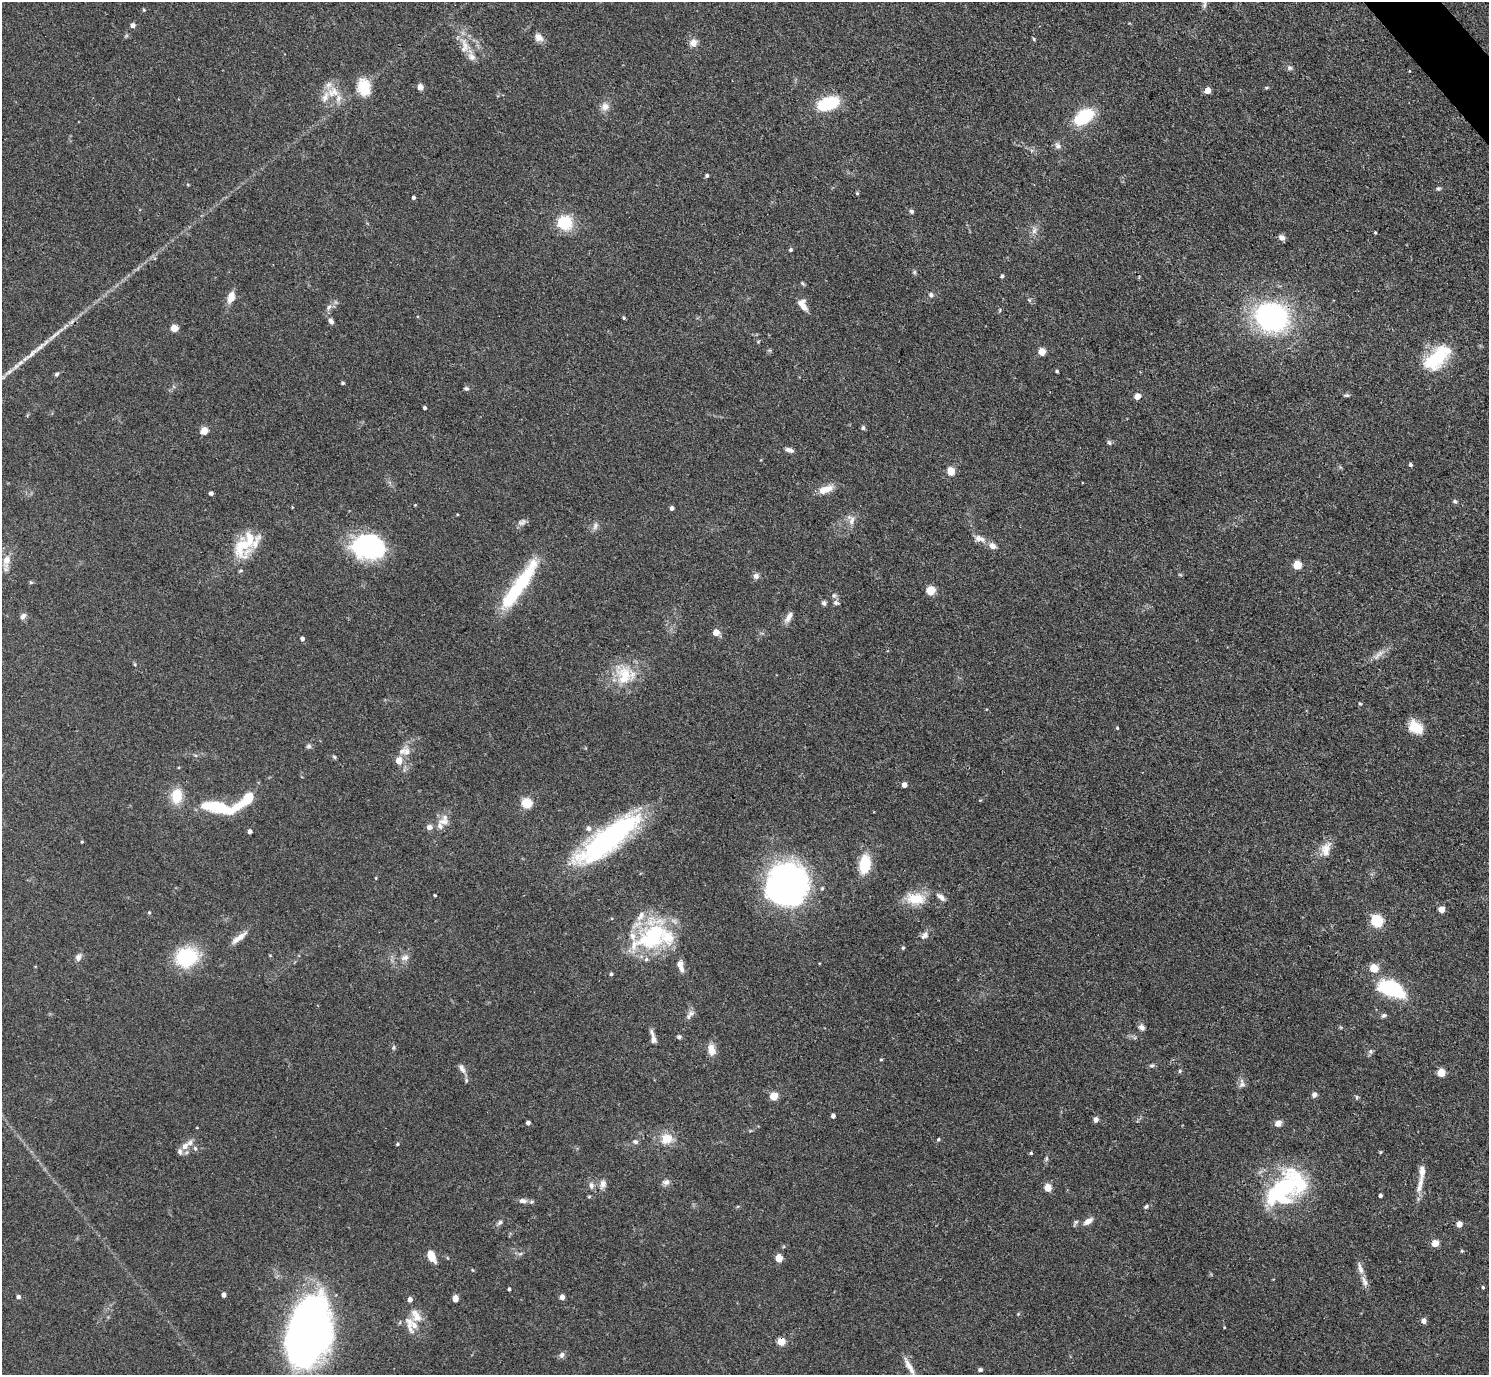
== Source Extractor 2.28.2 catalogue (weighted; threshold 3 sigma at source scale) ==
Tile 10 of 4 x 4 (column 2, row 3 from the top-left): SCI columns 1491-2977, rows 1673-3045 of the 5954 x 5950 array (HDU 1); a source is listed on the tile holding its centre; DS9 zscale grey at full resolution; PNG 1491 x 1377 px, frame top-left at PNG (2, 2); no overlay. Shown black and unused: <1% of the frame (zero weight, under 3 of 4 exposures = <1% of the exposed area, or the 3 px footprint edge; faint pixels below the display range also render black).
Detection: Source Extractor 2.28.2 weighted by HDU 2 'WHT'; one run over the whole footprint, this tile lists its part. Background 0.0816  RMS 0.0057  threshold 0.0256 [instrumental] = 3 sigma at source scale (4.5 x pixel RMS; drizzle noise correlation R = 1.50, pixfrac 1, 0.05/0.05 arcsec/px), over >= 5 px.
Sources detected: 217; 4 inside a brighter object's white glare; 1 long thin detection or spike segment (spike, bleed or trail) — not listed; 27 inside a brighter listed object's ellipse — not listed separately; the other 185 listed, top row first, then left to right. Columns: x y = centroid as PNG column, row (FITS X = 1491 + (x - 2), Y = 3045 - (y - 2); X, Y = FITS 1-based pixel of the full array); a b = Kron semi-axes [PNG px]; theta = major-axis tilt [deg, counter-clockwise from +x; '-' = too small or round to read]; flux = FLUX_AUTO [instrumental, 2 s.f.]
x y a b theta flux
1204 4 12 5 81 1.6
144 10 5 4 - 0.55
133 25 5 4 - 2.8
539 37 12 9 -37 3.5
1034 39 5 3 - 0.61
693 43 10 9 - 3.8
465 47 18 11 70 6.7
1290 68 7 6 - 1.4
364 87 21 15 -80 13
420 87 8 6 -81 2.4
1266 88 5 3 - 0.67
1208 90 5 4 - 8.1
333 92 18 15 14 9.7
828 103 17 9 18 40
605 107 11 10 - 4
1084 117 19 11 34 34
1058 146 9 7 -27 2.1
707 176 4 4 - 1.2
1438 189 6 5 - 1.1
857 193 5 4 - 0.7
413 197 3 3 - 1.4
911 211 6 5 - 1.1
565 223 11 10 - 26
1034 230 11 6 82 2.6
1375 233 4 3 - 0.6
1282 238 8 6 -37 2.3
791 250 4 4 - 1
914 272 6 5 - 0.87
1002 276 4 4 - 1.2
803 284 7 4 -45 0.82
931 295 7 6 - 1.4
231 297 15 8 71 5.4
803 305 14 8 -61 5.2
329 307 10 6 50 2.4
1271 317 26 23 -14 110
624 318 4 4 - 0.81
331 321 8 6 -58 2.1
174 328 5 5 - 13
1042 352 5 5 - 14
30 354 40 5 40 8.4
1436 358 31 17 45 34
1057 371 3 3 - 0.93
57 374 6 4 35 1.1
343 383 4 3 - 0.87
466 388 7 5 -10 1.1
1346 395 7 4 -2 0.96
1137 396 5 5 - 7.3
425 408 4 4 - 1
863 428 5 5 - 1.2
204 431 5 5 - 16
1109 443 7 5 -62 1
790 450 10 5 -17 2.4
1410 465 4 4 - 1.1
951 471 5 5 - 18
825 489 20 8 21 7.2
211 493 4 4 - 1.4
1455 501 6 5 - 1.1
292 507 4 3 - 0.42
672 508 4 4 - 1.9
851 520 16 9 -67 4
522 522 12 8 22 2.3
595 526 11 6 68 2.2
980 539 16 8 -16 4
243 544 36 19 60 19
368 547 34 24 -8 67
6 561 17 9 78 6.1
1297 565 5 5 - 21
756 576 8 7 - 2.2
31 582 5 4 - 0.68
517 588 66 13 55 45
931 591 5 5 - 24
834 595 6 6 - 1.3
824 603 6 5 - 1.3
836 603 8 6 -11 1.5
23 616 9 6 59 1.9
789 617 16 7 59 3.5
716 632 5 4 - 8.8
302 639 4 4 - 1.9
1378 655 21 6 43 4.1
625 675 30 27 -37 21
1360 703 5 3 - 0.59
1415 727 16 12 -36 11
1117 728 5 4 - 0.58
309 746 7 6 - 1.4
406 752 15 10 -70 4.7
334 757 6 5 - 0.8
399 761 6 5 - 7.8
904 785 4 4 - 4
177 796 17 13 84 13
248 798 17 9 49 15
527 803 5 5 - 43
221 809 23 13 -17 18
444 821 16 9 0 4.2
430 827 5 5 - 4.3
589 828 8 7 - 2.2
250 831 4 4 - 2
608 839 68 19 38 140
82 842 3 3 - 0.59
1326 849 20 12 75 6.7
865 864 20 11 83 18
376 878 5 3 - 0.44
789 883 41 30 -84 170
822 888 5 4 - 0.85
435 895 3 3 - 0.63
915 899 29 16 -4 14
1442 909 5 4 - 7.1
149 912 5 4 - 0.72
1377 921 6 5 - 68
925 935 13 8 47 2.9
653 936 52 29 29 56
240 937 20 7 36 5.1
903 948 5 4 - 0.85
270 955 5 3 - 0.43
78 957 10 7 73 2.5
187 957 22 18 15 39
405 957 11 7 18 2.9
680 966 15 7 -73 4.7
1374 968 5 5 - 17
611 974 4 4 - 0.9
1391 988 26 14 -22 44
690 1014 15 7 50 2.7
1384 1015 8 5 29 1.2
1142 1027 9 7 -39 2.2
652 1033 12 5 -72 2.1
679 1037 6 5 - 1.1
653 1040 7 6 - 2.3
393 1047 6 6 - 1.1
711 1050 14 9 -79 5.7
1370 1051 7 5 -73 1.2
881 1059 5 3 - 0.55
1151 1065 7 4 17 1.1
462 1068 14 6 -58 2.8
1180 1071 5 5 - 0.75
1441 1073 5 5 - 16
1242 1084 14 8 -85 2.8
1314 1095 6 5 - 2.4
774 1096 5 5 - 18
1357 1097 6 4 -89 0.79
833 1116 4 4 - 1.8
1096 1120 5 5 - 3.4
528 1123 4 4 - 1.8
1278 1123 10 8 26 2.8
197 1128 4 2 - 0.34
666 1139 14 12 18 9.3
938 1139 4 4 - 0.8
635 1142 7 6 - 1.5
397 1144 4 3 - 0.78
185 1146 13 9 51 4.2
1380 1152 5 3 - 0.53
1031 1153 4 4 - 0.66
1046 1159 8 4 90 1
1422 1173 37 7 83 8.2
666 1182 10 7 5 2.6
603 1184 12 8 76 3.1
591 1185 10 6 -83 2.2
1287 1187 32 21 -82 38
1048 1188 5 5 - 14
1380 1195 4 3 - 1.4
523 1201 12 7 -2 2.8
1146 1206 7 5 40 1.2
1088 1221 13 7 34 3.5
500 1222 8 6 49 1.4
1075 1222 10 4 56 1.1
1459 1224 5 4 - 6
1435 1243 5 5 - 10
1462 1251 4 4 - 0.63
520 1254 7 4 19 1
431 1256 11 6 -67 11
779 1258 5 5 - 16
1364 1281 17 6 -67 3.7
1483 1287 4 3 - 0.77
509 1289 4 3 - 0.89
224 1295 4 4 - 2.7
18 1297 4 4 - 1.8
562 1297 4 4 - 4.3
455 1298 5 4 - 6.9
410 1300 4 4 - 3.5
417 1317 16 13 -38 7.7
1424 1321 5 5 - 3
410 1329 13 6 -57 3.2
309 1333 56 34 76 390
781 1341 5 5 - 18
562 1355 8 6 59 1.9
909 1366 25 6 -60 5.3
980 1370 5 4 - 1.2
Overlapping masked pixels (flux is a lower limit): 2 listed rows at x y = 1271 317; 781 1341